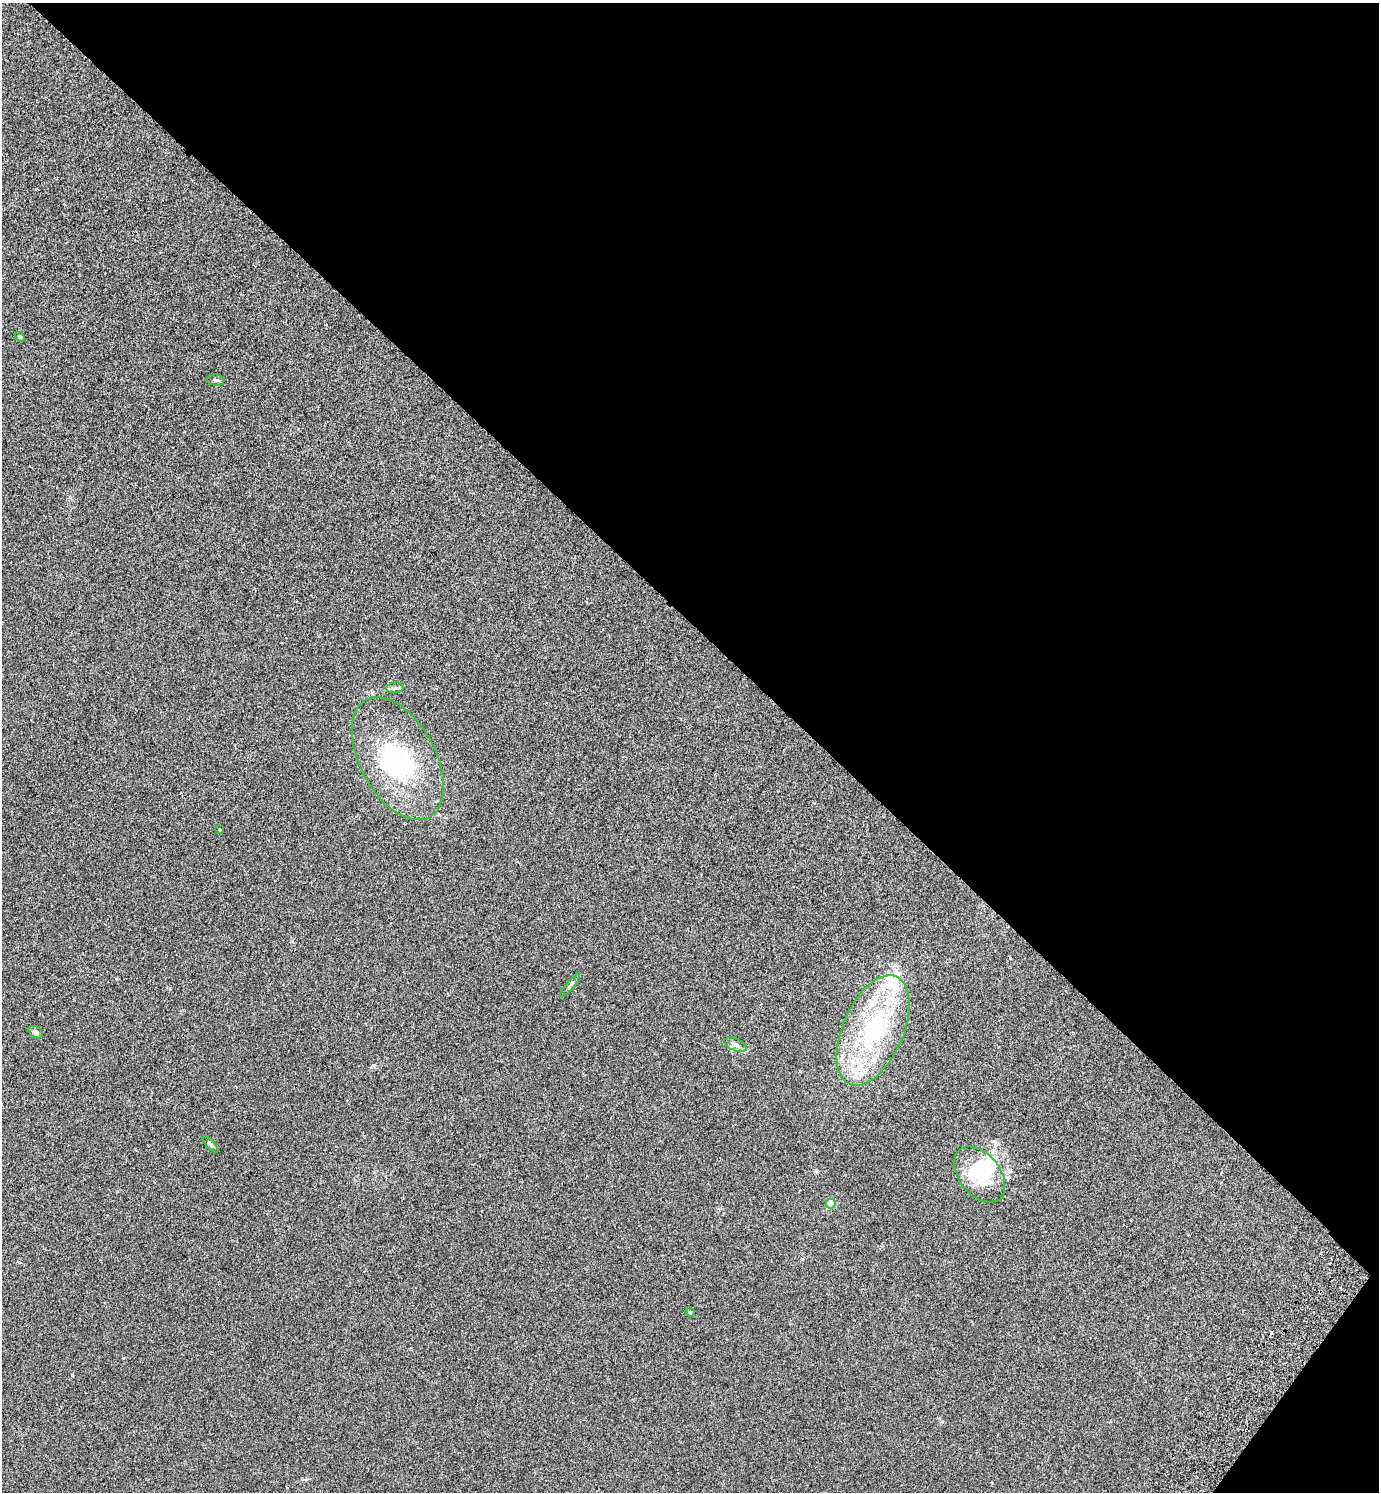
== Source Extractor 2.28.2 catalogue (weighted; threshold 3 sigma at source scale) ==
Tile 8 of 4 x 4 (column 4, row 2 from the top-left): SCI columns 4337-5713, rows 3022-4511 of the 6057 x 6041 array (HDU 1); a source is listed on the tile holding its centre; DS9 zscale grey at full resolution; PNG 1381 x 1494 px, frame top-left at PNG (2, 3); each listed source drawn as its Kron ellipse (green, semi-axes under 4 px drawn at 4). Shown black and unused: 43% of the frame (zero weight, under 2 of 3 exposures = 3% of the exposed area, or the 3 px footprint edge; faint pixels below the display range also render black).
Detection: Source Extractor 2.28.2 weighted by HDU 2 'WHT'; one run over the whole footprint, this tile lists its part. Background 0.0259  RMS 0.0068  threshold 0.0307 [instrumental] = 3 sigma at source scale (4.5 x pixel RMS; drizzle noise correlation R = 1.50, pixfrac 1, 0.05/0.05 arcsec/px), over >= 5 px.
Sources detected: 20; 3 inside a brighter object's white glare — neither listed nor drawn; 4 inside a brighter listed object's ellipse — not listed separately; the other 13 listed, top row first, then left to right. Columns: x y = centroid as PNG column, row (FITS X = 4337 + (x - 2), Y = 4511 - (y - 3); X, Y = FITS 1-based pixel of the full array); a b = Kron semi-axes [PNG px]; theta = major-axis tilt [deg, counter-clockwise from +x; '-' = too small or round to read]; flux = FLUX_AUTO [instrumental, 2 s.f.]
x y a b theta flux
20 337 5 4 - 0.72
216 380 9 5 -6 1.3
395 688 8 5 8 1.7
398 758 67 38 -62 73
220 830 3 2 - 0.48
570 985 14 4 51 1.6
873 1030 59 30 66 82
36 1032 8 5 -34 2.2
735 1045 12 6 -24 2.7
210 1144 10 4 -48 1.2
980 1174 32 20 -51 21
831 1204 5 5 - 26
690 1312 5 4 - 0.61
Unlisted compact peaks at least as high as the median listed source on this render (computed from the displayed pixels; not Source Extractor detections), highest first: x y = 72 1375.